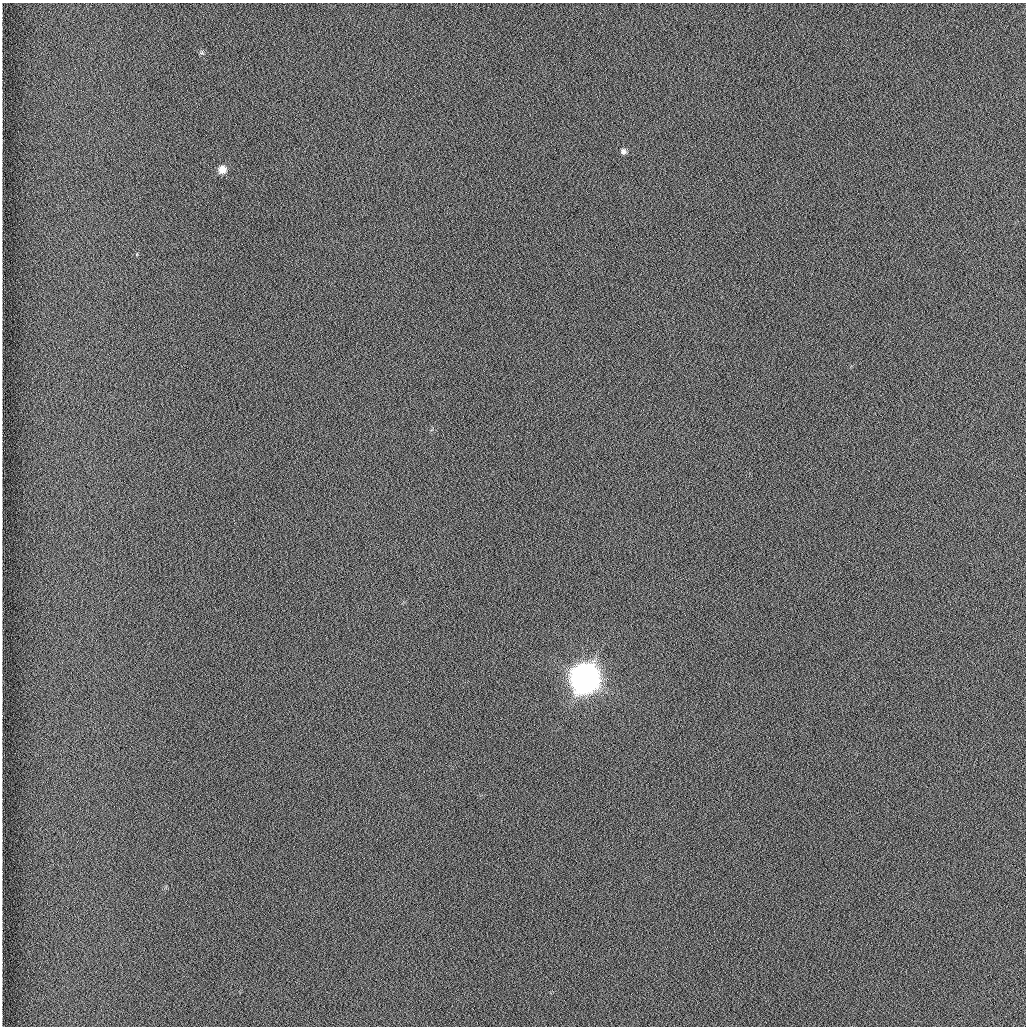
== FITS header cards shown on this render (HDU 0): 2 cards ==
NAXIS1  =                 1024 /fastest changing axis
NAXIS2  =                 1024 /next to fastest changing axis

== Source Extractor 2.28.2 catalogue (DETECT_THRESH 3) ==
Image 1024 x 1024 px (HDU 0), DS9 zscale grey, 1 PNG px = 1 image px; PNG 1028 x 1028 px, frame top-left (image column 1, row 1024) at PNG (2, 3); no overlay
Background 1260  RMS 5.9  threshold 17.6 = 3 sigma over >= 5 px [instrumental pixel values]
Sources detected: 4; all 4 listed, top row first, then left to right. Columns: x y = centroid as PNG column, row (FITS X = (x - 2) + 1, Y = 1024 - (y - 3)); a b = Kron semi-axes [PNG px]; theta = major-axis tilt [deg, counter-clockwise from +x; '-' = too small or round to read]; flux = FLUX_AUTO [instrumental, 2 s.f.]
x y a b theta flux
201 53 6 4 18 5.9e+02
623 151 7 6 - 1.1e+03
222 169 7 7 - 3.8e+03
585 678 11 10 - 1.0e+06